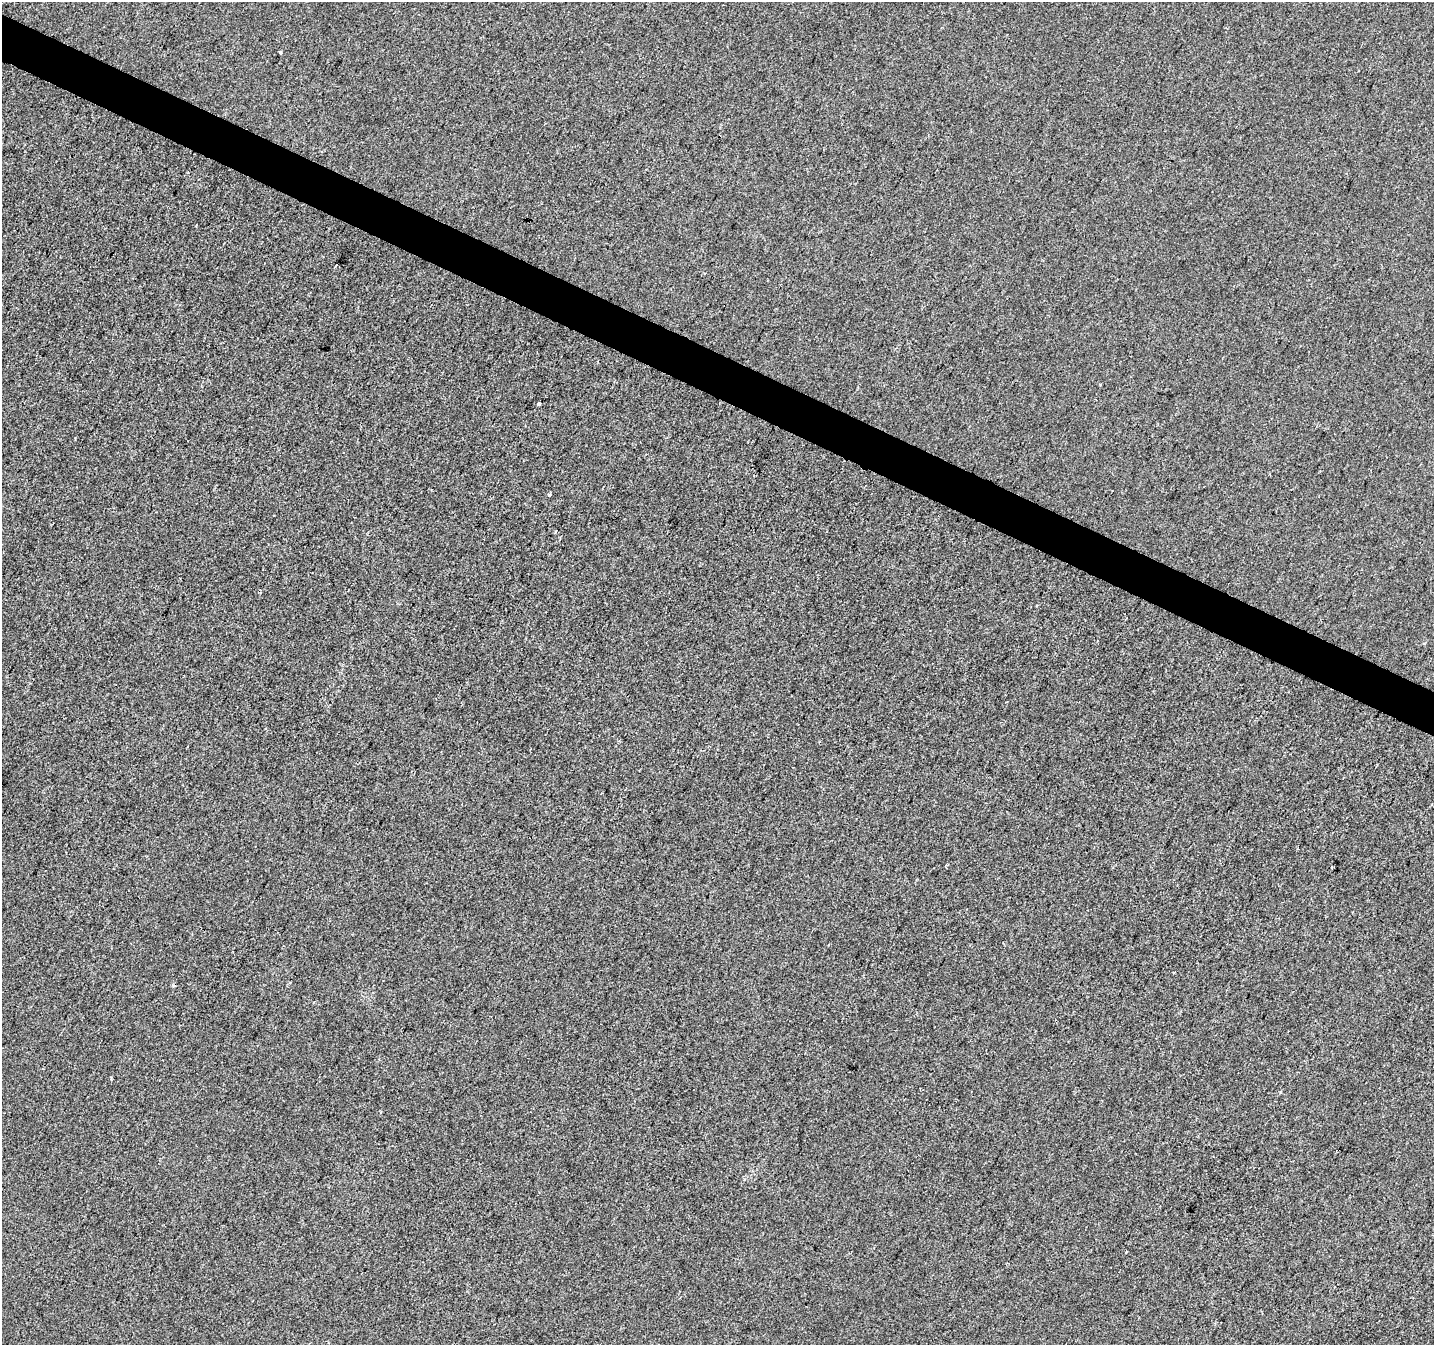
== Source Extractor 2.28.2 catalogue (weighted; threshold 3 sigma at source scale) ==
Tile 11 of 4 x 4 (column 3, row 3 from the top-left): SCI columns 2873-4304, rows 1611-2953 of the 5737 x 5840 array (HDU 1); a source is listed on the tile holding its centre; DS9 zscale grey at full resolution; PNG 1436 x 1347 px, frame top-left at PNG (2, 2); no overlay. Shown black and unused: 3% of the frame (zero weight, under 2 of 3 exposures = <1% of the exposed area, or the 3 px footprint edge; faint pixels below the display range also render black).
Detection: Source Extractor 2.28.2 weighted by HDU 2 'WHT'; one run over the whole footprint, this tile lists its part. Background 2.04e-04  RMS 0.0056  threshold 0.0252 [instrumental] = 3 sigma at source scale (4.5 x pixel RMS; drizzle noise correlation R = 1.50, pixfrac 1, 0.0396/0.0396 arcsec/px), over >= 5 px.
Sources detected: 7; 1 cosmic-ray / hot-pixel residue — not listed; the other 6 listed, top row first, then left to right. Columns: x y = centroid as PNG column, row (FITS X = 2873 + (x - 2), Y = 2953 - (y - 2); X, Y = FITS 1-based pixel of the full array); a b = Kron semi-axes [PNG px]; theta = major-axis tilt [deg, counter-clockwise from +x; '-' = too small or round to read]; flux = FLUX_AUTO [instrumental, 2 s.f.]
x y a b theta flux
280 53 3 3 - 4.5
336 265 3 2 - 0.74
539 403 3 3 - 4.3
550 494 4 3 - 3
555 531 3 2 - 0.76
1126 1251 3 3 - 1.3